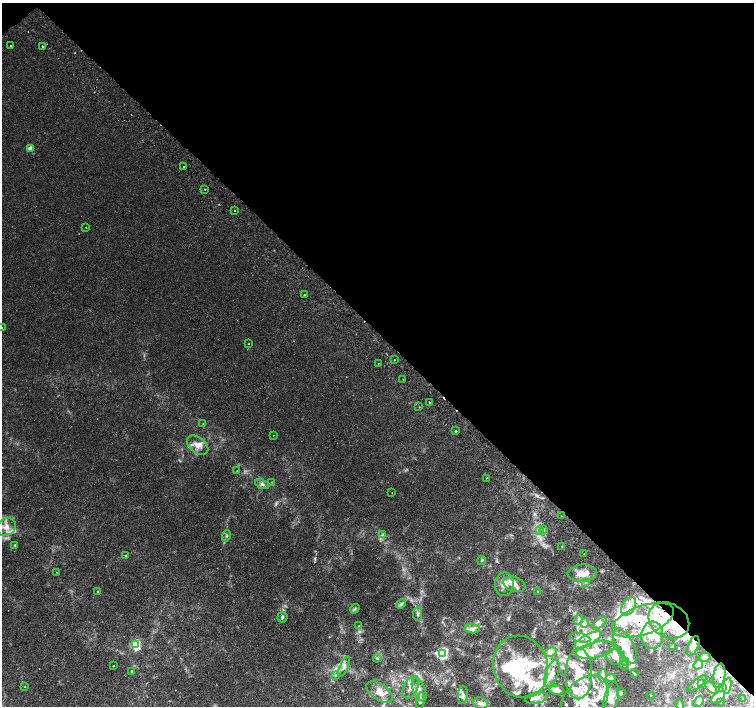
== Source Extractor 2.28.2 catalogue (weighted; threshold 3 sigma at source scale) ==
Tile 3 of 4 x 4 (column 3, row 1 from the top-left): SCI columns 3055-4558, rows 4419-5825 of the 6115 x 6087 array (HDU 1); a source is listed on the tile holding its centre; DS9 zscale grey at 2 x 2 block average (1 PNG px = mean of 2 x 2 image px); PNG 756 x 708 px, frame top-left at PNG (2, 3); each listed source drawn as its Kron ellipse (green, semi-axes under 4 px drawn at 4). Shown black and unused: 47% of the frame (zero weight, under 2 of 3 exposures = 3% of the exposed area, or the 3 px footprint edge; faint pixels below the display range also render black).
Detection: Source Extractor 2.28.2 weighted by HDU 2 'WHT'; one run over the whole footprint, this tile lists its part. Background 0.00425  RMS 0.0025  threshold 0.011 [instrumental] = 3 sigma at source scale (4.5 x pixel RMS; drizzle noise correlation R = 1.50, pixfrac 1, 0.0396/0.0396 arcsec/px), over >= 5 px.
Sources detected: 154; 5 inside a brighter object's white glare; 5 cosmic-ray / hot-pixel residue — neither listed nor drawn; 40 inside a brighter listed object's ellipse — not listed separately; the other 104 listed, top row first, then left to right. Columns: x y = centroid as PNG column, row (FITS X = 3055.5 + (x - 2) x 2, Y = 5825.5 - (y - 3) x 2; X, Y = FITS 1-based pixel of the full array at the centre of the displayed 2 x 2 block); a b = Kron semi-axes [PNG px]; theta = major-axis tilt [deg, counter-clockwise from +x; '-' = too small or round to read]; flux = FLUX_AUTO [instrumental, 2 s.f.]
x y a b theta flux
11 46 2 2 - 0.64
43 46 2 2 - 0.95
30 148 3 2 - 6.7
183 166 2 2 - 0.45
205 189 2 2 - 0.5
235 210 2 2 - 0.5
86 227 2 2 - 0.75
304 295 2 2 - 1.3
2 328 2 2 - 0.23
249 344 2 2 - 0.32
394 360 2 2 - 1.3
378 363 2 2 - 0.63
403 379 2 2 - 0.26
430 402 2 2 - 0.94
419 407 2 2 - 0.23
203 424 2 2 - 0.39
456 431 2 2 - 1.4
273 435 2 2 - 0.19
198 445 12 7 -39 5
237 471 2 2 - 0.24
486 478 2 2 - 0.32
271 482 2 2 - 0.31
262 484 7 4 -21 1.6
392 493 2 2 - 0.21
561 516 2 2 - 0.63
6 527 10 8 38 4.6
543 530 3 2 - 0.56
539 531 2 2 - 0.3
382 535 4 3 - 0.79
226 536 6 3 69 0.77
15 545 3 2 - 0.52
562 546 2 2 - 1.3
584 554 2 2 - 0.56
126 555 2 2 - 0.75
482 560 4 3 - 0.58
57 572 2 2 - 0.31
582 573 14 8 4 6.9
585 582 3 2 - 0.47
504 584 12 9 87 5.2
514 584 11 7 -19 3.7
97 591 2 2 - 0.41
538 591 2 2 - 0.95
401 604 5 3 - 1
629 606 10 6 59 5.1
355 609 5 2 - 0.7
418 614 7 3 83 1.1
282 617 5 5 - 1.1
579 620 5 3 - 1
643 620 32 14 19 27
669 620 21 16 -29 28
585 623 5 3 - 1.1
600 623 8 3 37 1.4
359 626 2 2 - 0.28
472 629 7 4 -5 1.8
652 635 14 11 86 7.3
580 638 10 4 -13 2.1
588 640 15 5 29 5.5
136 645 3 3 - 61
625 646 20 8 -61 8.1
693 646 10 5 67 3.5
673 647 3 2 - 0.4
595 650 19 8 13 6.7
551 652 6 3 26 1.3
442 654 4 4 - 79
615 657 9 7 -26 3.3
705 657 6 4 14 1.5
377 658 4 3 - 0.6
624 661 4 3 - 0.78
624 665 4 2 - 0.44
698 665 5 3 - 1.4
113 666 2 2 - 1.2
344 667 11 4 65 2.2
521 667 32 27 -72 38
132 671 2 2 - 0.61
552 673 14 6 70 3.3
579 674 25 13 89 16
635 674 3 2 - 0.26
335 675 3 3 - 0.52
603 675 7 3 -89 1.3
719 676 12 6 80 4.7
611 678 5 3 - 0.8
697 684 12 3 40 1.8
702 684 2 2 - 0.29
727 686 8 4 80 2.6
25 687 2 2 - 0.26
411 687 12 7 63 3.9
711 688 7 3 -51 1.8
723 688 4 2 - 0.92
419 690 12 6 -66 3.3
557 690 7 4 -9 2.6
380 692 15 8 -35 5.1
621 693 5 2 - 0.58
463 695 9 5 87 2.1
650 695 2 2 - 0.2
718 697 8 4 41 2.6
537 698 11 5 12 2.8
611 698 16 7 76 4.5
743 698 2 2 - 0.52
585 700 28 19 48 24
420 701 9 4 79 1.6
699 702 6 4 49 1.5
720 702 2 2 - 0.41
480 703 7 5 -9 2.6
680 704 5 2 - 0.76
Overlapping masked pixels (flux is a lower limit): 6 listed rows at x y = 561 516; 643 620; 669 620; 693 646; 719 676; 718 697
Isophote crosses this tile's border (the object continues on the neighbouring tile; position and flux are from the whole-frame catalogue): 2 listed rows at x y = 2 328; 585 700
Diffuse or blended objects may show on this block-average render without a row.